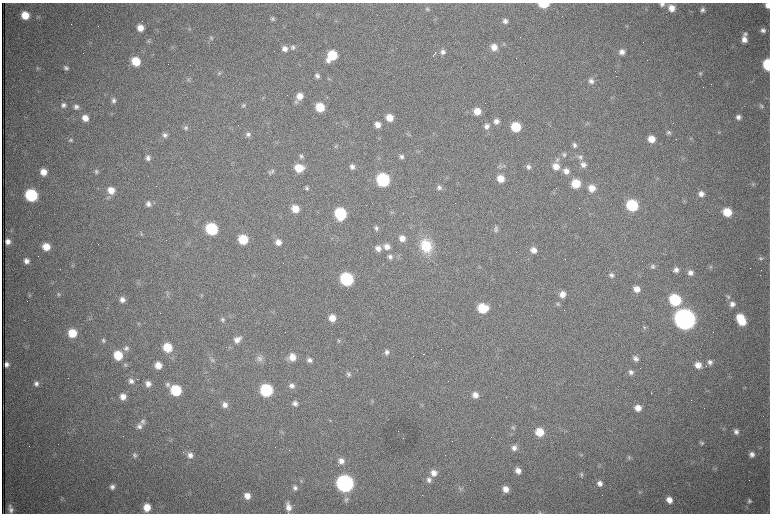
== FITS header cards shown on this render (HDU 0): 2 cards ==
NAXIS1  =                 1536 /fastest changing axis
NAXIS2  =                 1023 /next to fastest changing axis

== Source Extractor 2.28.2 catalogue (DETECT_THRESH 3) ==
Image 1536 x 1023 px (HDU 0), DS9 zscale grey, zoomed out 1/2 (1 PNG px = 2 x 2 image px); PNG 772 x 516 px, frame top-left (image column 1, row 1022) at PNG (2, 3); no overlay
Background 1010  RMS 16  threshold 46.6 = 3 sigma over >= 5 px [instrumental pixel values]
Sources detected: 285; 68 cannot appear on this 1/2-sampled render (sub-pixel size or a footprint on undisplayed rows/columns) and are not listed; the other 217 listed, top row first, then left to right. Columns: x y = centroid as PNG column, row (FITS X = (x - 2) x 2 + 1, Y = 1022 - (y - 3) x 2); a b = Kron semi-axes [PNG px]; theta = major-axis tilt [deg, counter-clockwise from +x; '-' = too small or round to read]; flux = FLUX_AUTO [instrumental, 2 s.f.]
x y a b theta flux
544 4 7 4 0 1.2e+05
662 4 7 5 -2 1.0e+04
768 5 6 5 - 2.3e+04
672 8 7 6 - 3.4e+04
427 9 6 5 - 6.2e+03
703 10 6 5 - 9.5e+03
25 15 7 6 - 6.6e+04
273 19 6 5 - 7.2e+03
505 21 6 6 - 1.2e+04
627 26 4 2 - 2.6e+03
140 28 6 6 - 3.1e+04
189 29 4 2 - 3.0e+03
763 30 7 6 - 1.2e+04
745 34 6 6 - 9.3e+03
211 38 6 5 - 6.1e+03
744 39 7 6 - 2.2e+04
149 41 6 4 -40 5.0e+03
293 47 7 7 - 1.1e+04
494 47 7 7 - 3.0e+04
285 49 7 6 - 1.9e+04
443 52 6 6 - 1.3e+04
622 52 6 6 - 1.7e+04
434 54 5 1 - 5.8e+03
332 55 9 7 53 1.3e+05
136 61 7 6 - 8.9e+04
190 65 2 1 - 9.9e+04
768 65 7 5 -85 2.1e+05
38 68 6 3 -42 4.3e+03
66 68 6 6 - 1.0e+04
219 73 6 5 - 5.5e+03
700 73 5 5 - 5.2e+03
317 76 6 6 - 1.0e+04
329 79 5 3 - 3.4e+03
189 80 6 5 - 5.4e+03
591 81 8 7 - 1.5e+04
300 96 7 7 - 3.4e+04
263 98 4 2 - 2.4e+03
114 100 6 5 - 1.0e+04
296 102 6 5 - 7.0e+03
63 105 6 6 - 1.2e+04
243 105 6 5 - 6.3e+03
761 106 7 5 -43 7.2e+03
76 107 6 5 - 1.1e+04
320 107 7 6 - 9.3e+04
477 111 7 6 - 4.3e+04
738 117 6 6 - 1.2e+04
85 118 6 6 - 2.9e+04
389 118 7 6 - 4.3e+04
496 121 7 6 - 1.7e+04
587 124 5 3 - 3.0e+03
377 125 7 6 - 2.3e+04
487 126 8 7 - 1.7e+04
516 127 7 6 - 1.3e+05
186 128 6 6 - 8.0e+03
669 132 6 5 - 7.3e+03
719 132 5 3 - 3.1e+03
248 134 7 6 - 1.0e+04
409 134 5 4 - 3.8e+03
165 135 6 6 - 1.1e+04
690 138 3 2 - 1.8e+03
651 139 7 6 - 4.4e+04
71 140 5 5 - 6.1e+03
575 145 7 6 - 1.0e+04
336 146 6 5 - 5.1e+03
564 155 6 5 - 6.6e+03
301 156 7 5 -49 7.9e+03
401 157 6 6 - 1.1e+04
580 157 9 7 -21 1.3e+04
148 158 6 6 - 1.2e+04
557 160 6 5 - 6.8e+03
504 165 7 3 -78 4.6e+03
583 165 7 7 - 1.6e+04
585 165 2 2 - 2.8e+03
500 166 7 3 -27 6.5e+03
556 166 8 7 - 3.4e+04
352 167 7 6 - 1.4e+04
528 167 7 6 - 1.0e+04
299 168 8 7 - 7.2e+04
566 171 7 7 - 2.0e+04
43 172 7 6 - 3.7e+04
96 172 6 5 - 6.9e+03
271 172 10 6 26 1.0e+04
501 179 7 7 - 4.4e+04
383 180 8 7 - 4.9e+05
576 184 7 6 - 8.4e+04
753 184 6 5 - 5.9e+03
307 188 6 5 - 6.8e+03
439 188 7 6 - 1.0e+04
592 188 7 6 - 3.5e+04
111 190 8 8 - 3.9e+04
701 194 7 6 - 2.0e+04
31 195 7 7 - 3.7e+05
148 204 7 7 - 1.4e+04
632 205 7 7 - 2.6e+05
295 209 7 6 - 4.7e+04
392 212 5 3 - 3.2e+03
727 212 7 6 - 8.4e+04
340 214 8 7 - 2.8e+05
496 227 6 6 - 7.0e+03
376 228 7 5 -50 8.8e+03
212 229 7 7 - 2.9e+05
495 230 6 5 - 6.8e+03
141 234 6 3 81 4.0e+03
402 238 7 7 - 2.6e+04
243 239 7 6 - 1.1e+05
8 241 5 5 - 1.7e+04
278 242 7 7 - 2.5e+04
426 246 16 13 -64 1.2e+05
46 247 7 6 - 5.1e+04
387 247 8 7 - 2.4e+04
378 248 7 7 - 2.0e+04
533 250 7 6 - 2.4e+04
390 257 7 6 - 1.2e+04
760 258 6 5 - 6.8e+03
26 261 6 6 - 1.7e+04
653 266 6 5 - 7.3e+03
710 267 5 5 - 4.8e+03
676 270 6 6 - 1.3e+04
690 273 7 6 - 1.7e+04
254 275 5 2 - 2.5e+03
611 275 6 6 - 1.0e+04
347 279 8 7 - 4.4e+05
637 289 7 6 - 2.9e+04
167 293 8 4 -80 6.0e+03
58 294 5 5 - 5.9e+03
563 294 7 6 - 2.7e+04
29 295 6 3 -70 4.3e+03
201 295 5 4 - 4.0e+03
728 296 6 5 - 6.5e+03
122 300 7 6 - 1.8e+04
675 300 7 7 - 2.8e+05
558 304 6 5 - 5.9e+03
732 304 7 7 - 1.9e+04
483 308 8 7 - 1.2e+05
332 318 7 6 - 3.9e+04
685 319 9 8 - 4.7e+06
741 319 11 7 -61 1.1e+05
222 320 6 6 - 8.1e+03
138 324 6 3 -73 3.7e+03
644 328 6 4 -23 4.5e+03
72 333 7 7 - 8.3e+04
103 340 6 5 - 6.1e+03
237 340 10 7 37 2.3e+04
339 340 6 5 - 5.4e+03
167 347 7 7 - 9.4e+04
230 347 5 3 - 3.8e+03
126 348 8 6 33 1.1e+04
387 352 7 6 - 1.2e+04
423 354 2 1 - 1.8e+03
118 355 7 7 - 9.6e+04
413 356 2 1 - 2.7e+03
292 357 8 7 - 4.0e+04
260 358 8 8 - 1.4e+04
635 359 6 5 - 1.2e+04
212 360 7 4 -35 7.0e+03
310 360 6 6 - 1.2e+04
710 362 7 6 - 1.3e+04
6 364 5 4 - 1.2e+04
125 364 6 5 - 5.9e+03
158 365 6 6 - 3.7e+04
698 365 7 7 - 3.1e+04
631 372 6 6 - 1.1e+04
348 374 6 5 - 7.7e+03
138 379 2 1 - 2.7e+03
131 381 7 6 - 1.3e+04
36 383 6 6 - 1.2e+04
148 384 6 6 - 1.9e+04
167 385 7 6 - 8.6e+03
292 386 6 6 - 1.3e+04
176 390 7 7 - 2.0e+05
266 390 7 7 - 3.6e+05
651 393 2 1 - 5.5e+03
475 395 7 7 - 2.4e+04
123 397 7 6 - 2.5e+04
372 401 5 3 - 3.0e+03
295 403 6 5 - 1.2e+04
225 405 6 6 - 1.9e+04
421 405 5 2 - 2.5e+03
638 408 7 7 - 3.2e+04
143 421 7 6 - 1.0e+04
139 426 7 7 - 1.4e+04
513 427 6 4 -46 5.1e+03
736 431 7 6 - 1.4e+04
282 432 5 2 - 3.2e+03
539 432 7 6 - 6.9e+04
511 434 4 2 - 2.0e+03
701 443 6 5 - 6.4e+03
514 448 7 6 - 1.5e+04
183 452 3 2 - 1.7e+03
752 454 6 6 - 1.5e+04
135 455 7 6 - 8.7e+03
190 455 8 7 - 2.1e+04
629 457 6 5 - 6.5e+03
341 461 7 7 - 2.2e+04
599 465 5 3 - 3.0e+03
714 469 5 4 - 3.5e+03
518 470 6 6 - 2.3e+04
433 473 8 7 - 2.7e+04
581 474 6 5 - 6.2e+03
429 480 7 7 - 1.5e+04
301 481 5 4 - 3.9e+03
345 483 8 8 - 1.5e+06
600 483 7 6 - 1.7e+04
112 487 6 6 - 1.3e+04
295 488 7 6 - 1.2e+04
460 489 7 6 - 9.4e+03
505 489 7 6 - 2.9e+04
640 492 5 3 - 3.8e+03
247 496 6 6 - 2.9e+04
62 499 6 4 79 5.0e+03
346 499 6 6 - 8.6e+03
669 500 6 6 - 2.7e+04
749 501 6 5 - 7.6e+03
147 507 7 6 - 4.9e+04
288 507 10 6 -76 2.8e+04
10 509 9 5 -76 1.6e+04
540 513 5 4 - 4.3e+03
At the frame edge (FLAGS 8, measured only in part): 5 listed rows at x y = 544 4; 662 4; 768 5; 768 65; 540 513
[68 sub-pixel or undisplayed-footprint detections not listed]